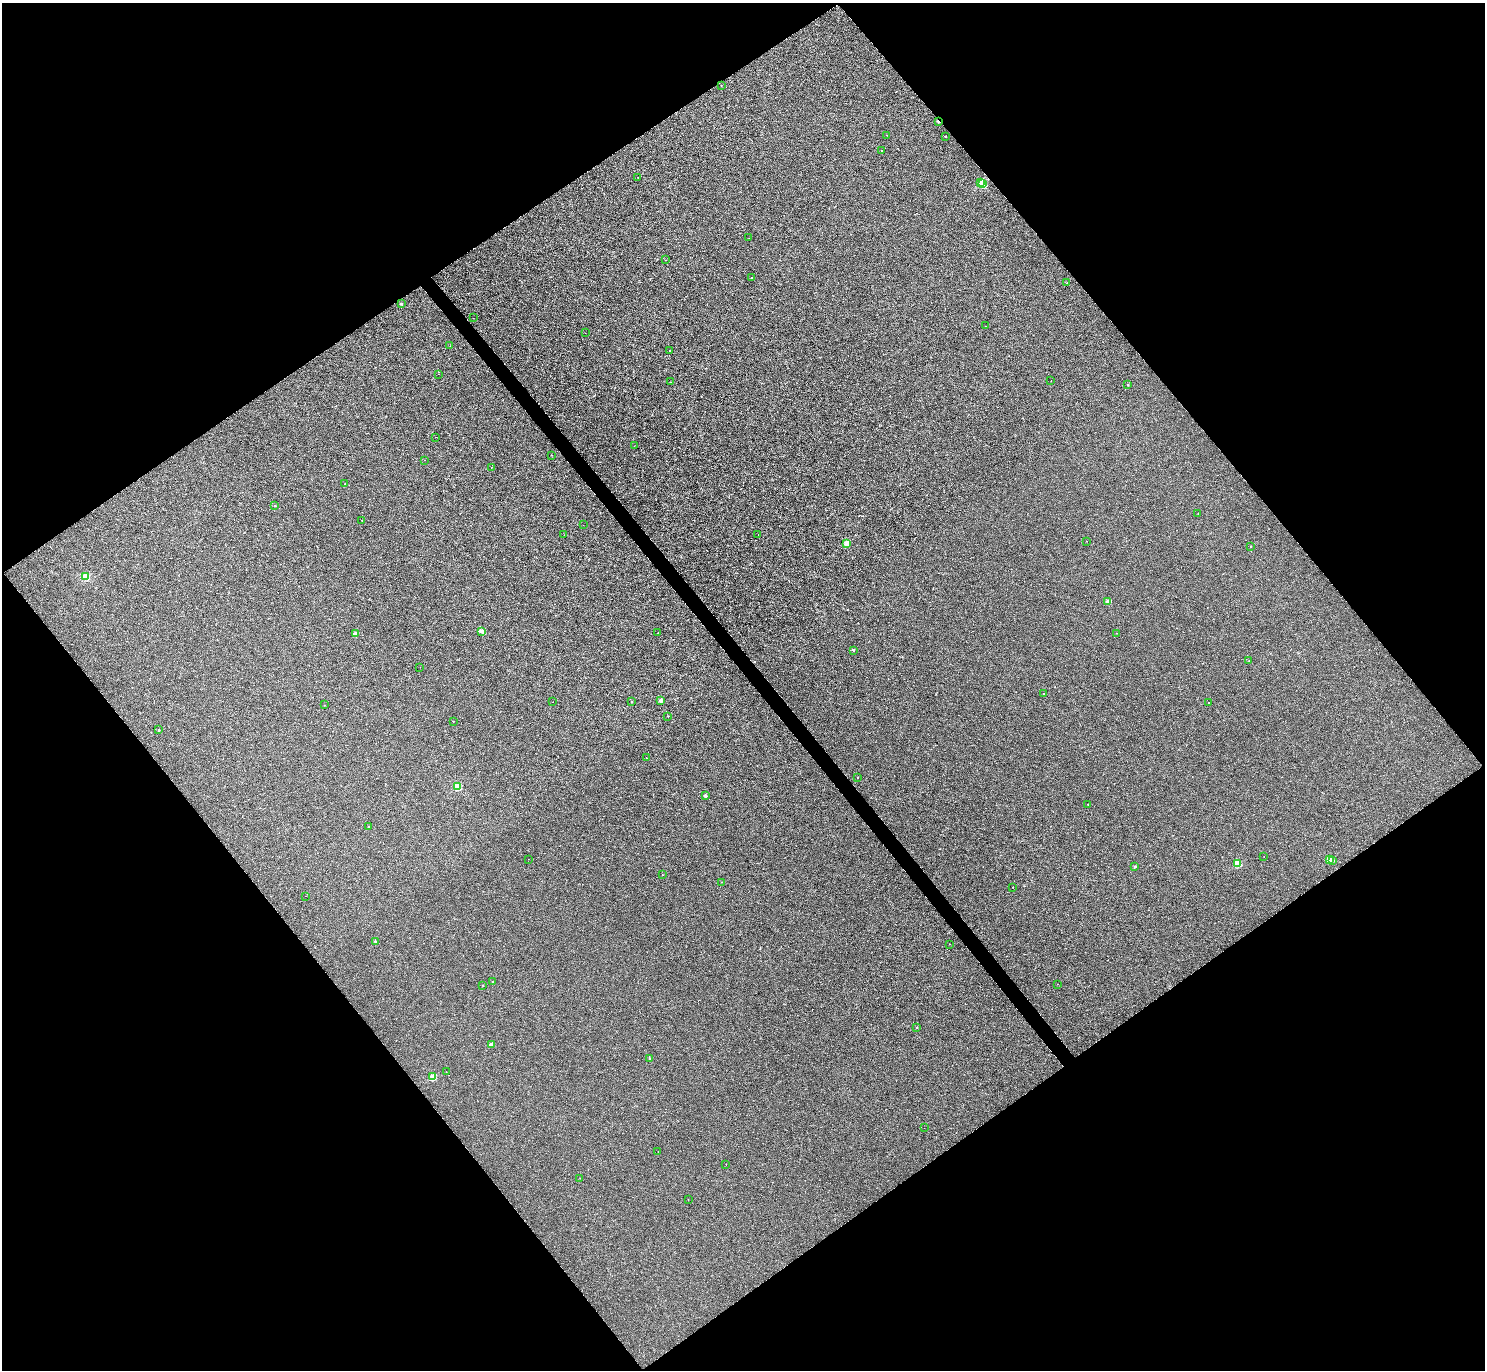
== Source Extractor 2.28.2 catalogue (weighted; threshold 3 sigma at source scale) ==
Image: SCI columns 1-5929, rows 160-5630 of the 5932 x 5928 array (HDU 1 of 3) = the unmasked area's bounding box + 8 px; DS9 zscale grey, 4 x 4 block average (1 PNG px = mean of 4 x 4 image px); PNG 1487 x 1372 px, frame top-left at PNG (2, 3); each listed source drawn as its Kron ellipse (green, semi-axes under 4 px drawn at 4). Shown black and unused: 50% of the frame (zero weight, under 2 of 3 exposures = <1% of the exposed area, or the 3 px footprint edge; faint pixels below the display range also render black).
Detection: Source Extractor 2.28.2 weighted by HDU 2 'WHT'. Background 8.60e-04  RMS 0.0049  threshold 0.0222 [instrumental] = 3 sigma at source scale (4.5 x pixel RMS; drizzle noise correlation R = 1.50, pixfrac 1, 0.05/0.05 arcsec/px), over >= 5 px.
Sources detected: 87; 1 cosmic-ray / hot-pixel residue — neither listed nor drawn; the other 86 listed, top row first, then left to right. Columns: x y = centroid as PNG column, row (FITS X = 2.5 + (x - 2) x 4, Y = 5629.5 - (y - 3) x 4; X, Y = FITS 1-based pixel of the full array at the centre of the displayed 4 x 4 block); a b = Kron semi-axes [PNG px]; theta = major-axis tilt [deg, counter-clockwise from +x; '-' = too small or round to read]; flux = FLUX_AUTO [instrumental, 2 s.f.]
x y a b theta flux
721 85 2 2 - 1.1
938 121 2 2 - 21
887 135 2 2 - 1.1
945 136 2 2 - 3.1
882 151 2 2 - 0.88
638 177 2 2 - 0.54
980 183 2 2 - 32
982 184 2 2 - 150
749 238 2 2 - 0.64
666 260 2 2 - 0.77
751 278 2 2 - 0.92
1067 283 2 2 - 2.3
401 304 2 2 - 8
473 318 2 2 - 0.9
986 326 2 2 - 0.46
585 333 2 2 - 0.51
450 346 2 2 - 0.68
669 351 2 2 - 1.8
438 374 2 2 - 0.79
1051 381 2 2 - 0.76
671 382 2 2 - 1
1128 385 2 2 - 6.2
435 437 2 2 - 0.35
634 446 2 2 - 0.52
551 455 2 2 - 0.48
424 460 2 2 - 0.48
491 467 2 2 - 0.56
345 484 2 2 - 2.6
275 506 2 2 - 5.1
1198 513 2 2 - 0.65
362 520 2 2 - 1.3
583 525 2 2 - 0.77
564 535 2 2 - 0.59
758 535 2 2 - 0.74
1086 541 2 2 - 0.54
847 543 2 2 - 71
1251 546 2 2 - 3.3
86 577 2 2 - 150
1108 601 2 2 - 49
482 631 2 2 - 39
658 633 2 2 - 1.3
1116 633 2 2 - 0.97
356 634 2 2 - 24
853 650 2 2 - 5.3
1249 661 2 2 - 2
420 667 2 2 - 1.1
1043 694 2 2 - 1.7
661 700 2 2 - 23
553 702 2 2 - 0.77
632 702 2 2 - 2.8
1209 703 2 2 - 1.2
324 705 2 2 - 1.2
668 716 2 2 - 1.8
453 721 2 2 - 1.1
159 730 2 2 - 3.5
646 758 2 2 - 1.6
858 777 2 2 - 1.5
457 787 2 2 - 180
705 796 2 2 - 15
1088 804 2 2 - 1.8
369 826 2 2 - 2.2
1264 857 2 2 - 0.71
528 859 2 2 - 0.55
1329 860 2 2 - 89
1332 860 3 3 - 4
1237 864 2 2 - 120
1135 866 2 2 - 7.7
662 875 2 2 - 1.4
722 882 2 2 - 0.71
1013 888 2 2 - 3.1
306 896 2 2 - 0.56
375 941 2 2 - 5.5
950 944 2 2 - 0.44
492 982 2 2 - 3.5
1057 984 2 2 - 0.49
483 986 2 2 - 1.5
917 1027 2 2 - 3.5
491 1044 2 2 - 27
650 1059 2 2 - 9.5
446 1072 2 2 - 0.83
433 1077 2 2 - 100
924 1128 2 2 - 0.62
658 1152 2 2 - 0.7
726 1164 2 2 - 0.47
580 1178 2 2 - 1.5
688 1199 2 2 - 0.56
Overlapping masked pixels (flux is a lower limit): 1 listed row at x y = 938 121
Diffuse or blended objects may show on this block-average render without a row.